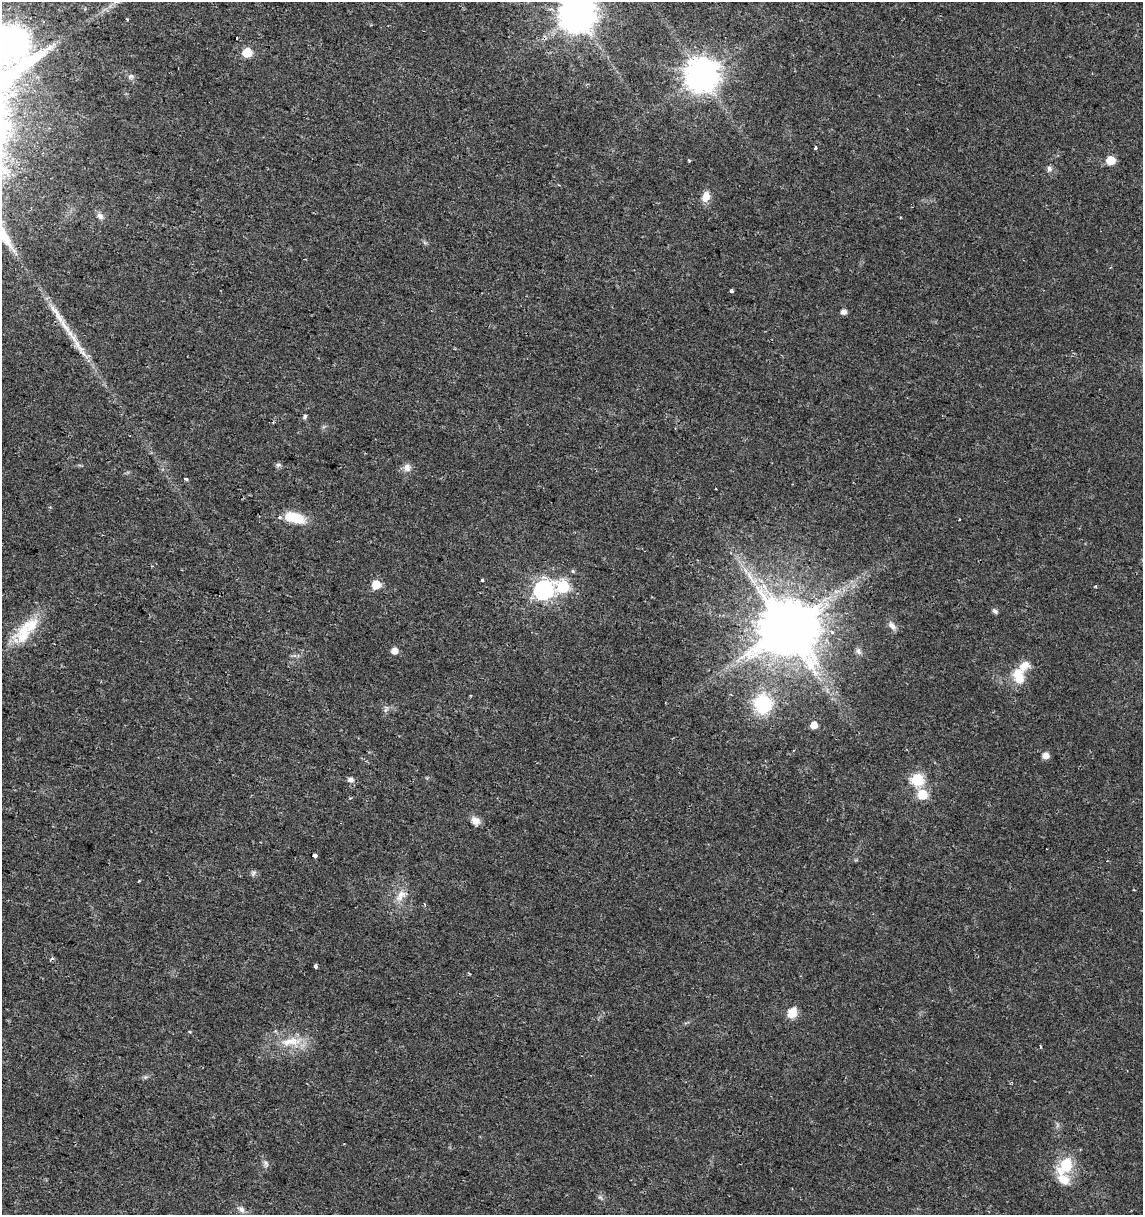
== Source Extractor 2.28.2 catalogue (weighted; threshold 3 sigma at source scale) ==
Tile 11 of 4 x 4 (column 3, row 3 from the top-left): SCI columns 2567-3707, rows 1215-2427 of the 5073 x 4864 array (HDU 1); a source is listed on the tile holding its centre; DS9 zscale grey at full resolution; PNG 1145 x 1217 px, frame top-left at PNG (2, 2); no overlay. Shown black and unused: <1% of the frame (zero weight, under 2 of 3 exposures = <1% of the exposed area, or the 3 px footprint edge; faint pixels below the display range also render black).
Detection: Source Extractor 2.28.2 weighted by HDU 2 'WHT'; one run over the whole footprint, this tile lists its part. Background 0.0204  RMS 0.0027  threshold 0.0122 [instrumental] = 3 sigma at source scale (4.5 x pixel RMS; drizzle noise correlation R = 1.50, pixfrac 1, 0.0396/0.0396 arcsec/px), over >= 5 px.
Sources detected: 63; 2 inside a brighter object's white glare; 2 cosmic-ray / hot-pixel residue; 2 long thin detections or spike segments (spike, bleed or trail) — not listed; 3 inside a brighter listed object's ellipse — not listed separately; the other 54 listed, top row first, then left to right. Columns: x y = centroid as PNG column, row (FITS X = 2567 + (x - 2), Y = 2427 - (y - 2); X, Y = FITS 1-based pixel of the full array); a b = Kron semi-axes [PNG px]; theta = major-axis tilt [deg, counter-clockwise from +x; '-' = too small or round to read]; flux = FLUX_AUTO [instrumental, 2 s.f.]
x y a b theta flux
578 14 10 10 - 650
237 38 3 2 - 0.41
13 42 10 10 - 410
247 52 6 6 - 10
702 75 10 10 - 510
131 76 8 6 1 0.72
815 148 4 3 - 0.65
689 160 4 4 - 0.26
1111 160 5 5 - 8.6
1049 168 8 7 - 0.9
706 197 12 9 68 2.4
100 216 10 7 -44 1.2
731 291 3 3 - 0.88
844 312 5 5 - 1.4
57 314 42 7 -54 5.4
305 416 5 4 - 0.82
278 465 7 6 - 0.61
407 467 10 9 - 1.6
186 479 4 3 - 0.96
295 518 25 11 -17 6.8
959 520 2 2 - 0.22
573 571 6 5 - 0.37
482 580 3 3 - 0.59
376 585 6 5 - 7.5
563 586 7 6 - 25
543 590 8 7 - 110
995 611 8 5 -37 0.59
892 626 12 7 -43 1.3
785 627 16 15 - 1600
24 632 34 22 50 9.7
832 632 5 5 - 0.88
394 651 6 5 - 2.1
858 651 10 6 -62 0.91
1024 666 23 12 38 3.7
1020 679 13 12 - 4
763 704 22 20 -78 15
386 709 11 4 68 0.66
814 725 5 5 - 3
1045 755 6 5 - 2.2
917 779 6 6 - 28
351 780 7 6 - 1.2
922 794 6 6 - 13
475 821 12 9 -44 1.9
314 856 4 3 - 6.8
254 873 9 4 64 0.55
139 881 3 2 - 0.3
401 895 20 10 56 3
316 966 4 3 - 1.3
792 1013 10 8 61 4.3
291 1042 32 10 4 5.8
1040 1046 4 2 - 0.28
265 1163 8 6 -56 0.78
1065 1165 22 15 48 8.6
241 1209 10 7 -54 1.2
Overlapping masked pixels (flux is a lower limit): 1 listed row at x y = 57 314
Isophote crosses this tile's border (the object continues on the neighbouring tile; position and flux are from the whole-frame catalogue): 2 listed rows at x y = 578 14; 13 42